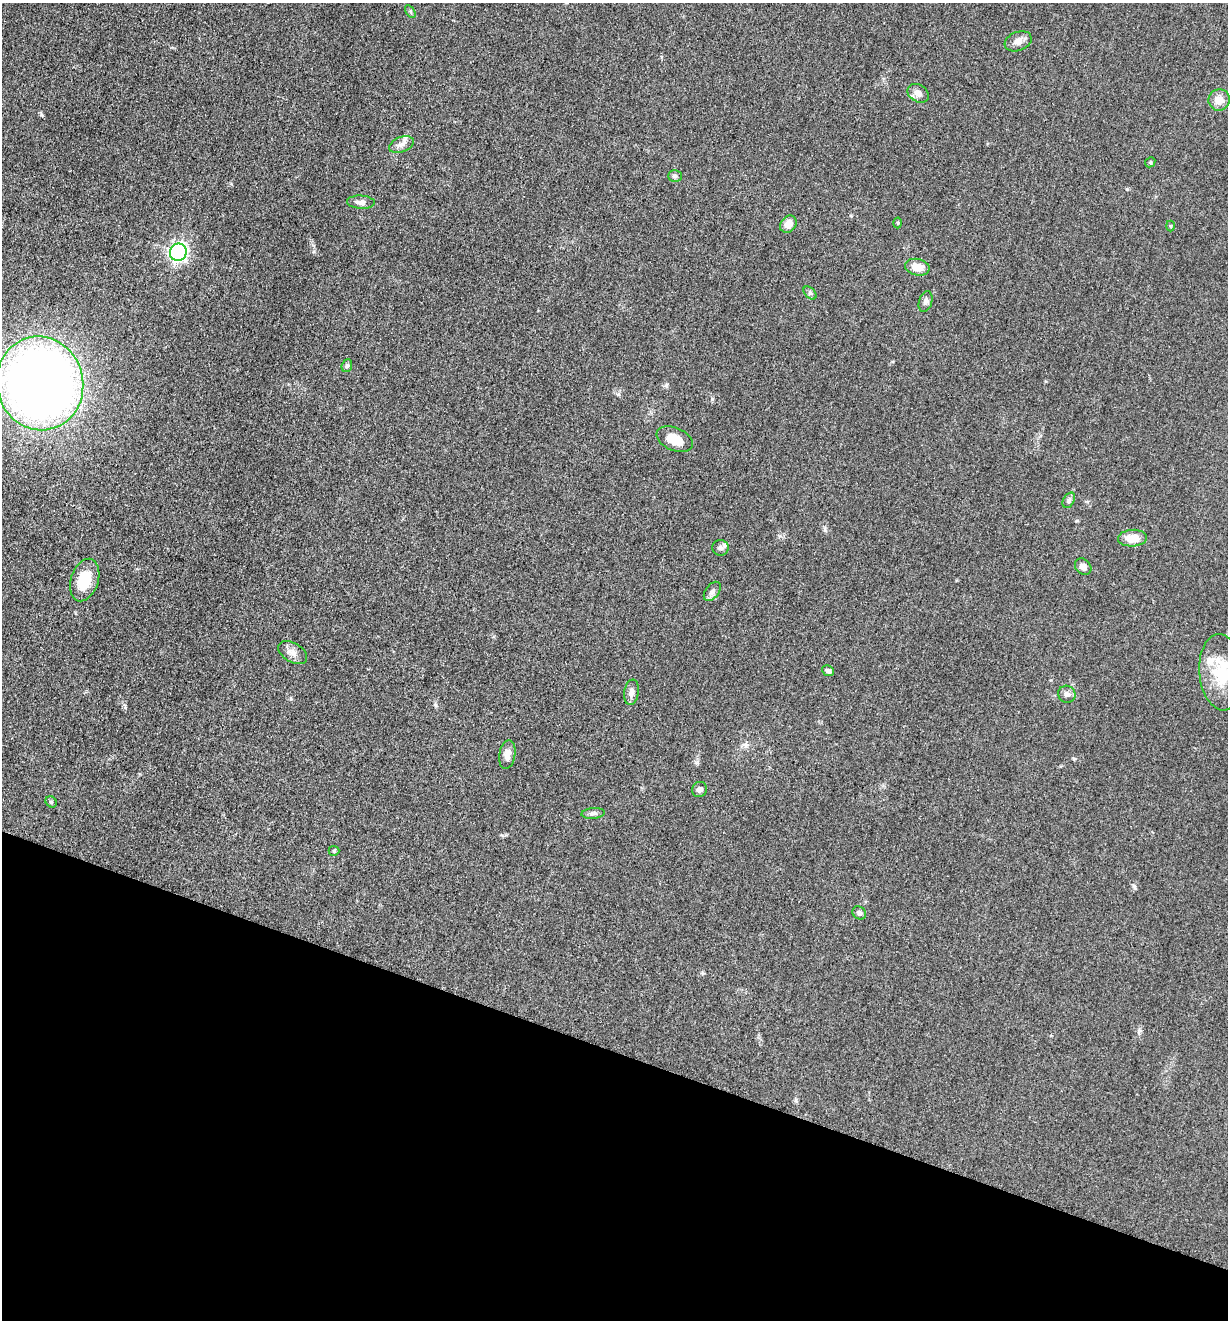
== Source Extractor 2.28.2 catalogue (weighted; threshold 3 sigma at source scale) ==
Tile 15 of 4 x 4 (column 3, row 4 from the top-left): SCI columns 2714-3939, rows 12-1329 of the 5304 x 5292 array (HDU 1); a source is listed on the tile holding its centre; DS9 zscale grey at full resolution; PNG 1230 x 1322 px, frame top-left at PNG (2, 3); each listed source drawn as its Kron ellipse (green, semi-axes under 4 px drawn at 4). Shown black and unused: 20% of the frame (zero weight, under 3 of 5 exposures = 1% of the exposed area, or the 3 px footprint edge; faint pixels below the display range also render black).
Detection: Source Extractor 2.28.2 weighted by HDU 2 'WHT'; one run over the whole footprint, this tile lists its part. Background 0.0509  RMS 0.0056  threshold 0.0251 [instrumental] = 3 sigma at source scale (4.5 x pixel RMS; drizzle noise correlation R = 1.50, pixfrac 1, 0.05/0.05 arcsec/px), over >= 5 px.
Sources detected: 36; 1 inside a brighter listed object's ellipse — not listed separately; the other 35 listed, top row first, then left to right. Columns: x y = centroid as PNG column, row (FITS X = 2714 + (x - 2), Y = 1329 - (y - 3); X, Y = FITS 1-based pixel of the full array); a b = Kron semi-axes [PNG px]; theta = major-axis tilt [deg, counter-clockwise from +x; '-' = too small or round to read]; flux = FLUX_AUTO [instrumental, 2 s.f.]
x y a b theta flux
410 11 7 4 -59 0.89
1018 41 14 9 21 3.6
918 93 11 8 -34 3.5
1219 100 11 10 - 5.4
401 145 13 7 21 3.1
1150 162 5 5 - 0.73
675 176 7 5 1 1.2
361 202 14 6 -3 2.6
898 223 5 3 - 0.54
788 224 9 7 48 4.8
1170 226 5 3 - 0.53
178 252 9 8 - 130
917 267 12 8 -12 7.4
810 293 8 5 -44 1.1
926 302 11 6 74 2
347 366 6 5 - 1.1
40 383 47 43 -77 590
675 439 19 11 -23 9.4
1069 500 8 5 61 1.4
1132 538 14 8 4 8.5
720 548 8 8 - 1.9
1083 567 9 7 -45 2.7
85 580 22 13 72 15
712 591 11 6 52 2.3
293 652 16 9 -31 3.7
828 671 6 5 - 1.7
1221 672 38 22 -85 26
631 692 13 7 81 3.2
1067 694 9 8 - 2.2
507 754 14 8 81 3.7
699 789 8 7 - 1.9
51 802 6 5 - 0.81
593 813 11 5 5 1.7
334 851 5 5 - 0.84
859 913 7 6 - 1.3
Isophote crosses this tile's border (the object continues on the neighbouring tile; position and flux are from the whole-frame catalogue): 1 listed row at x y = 1221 672
Unlisted compact peaks at least as high as the median listed source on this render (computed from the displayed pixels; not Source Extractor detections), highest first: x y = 41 115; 712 399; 1134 886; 1127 189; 618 394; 825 530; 666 385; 291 699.